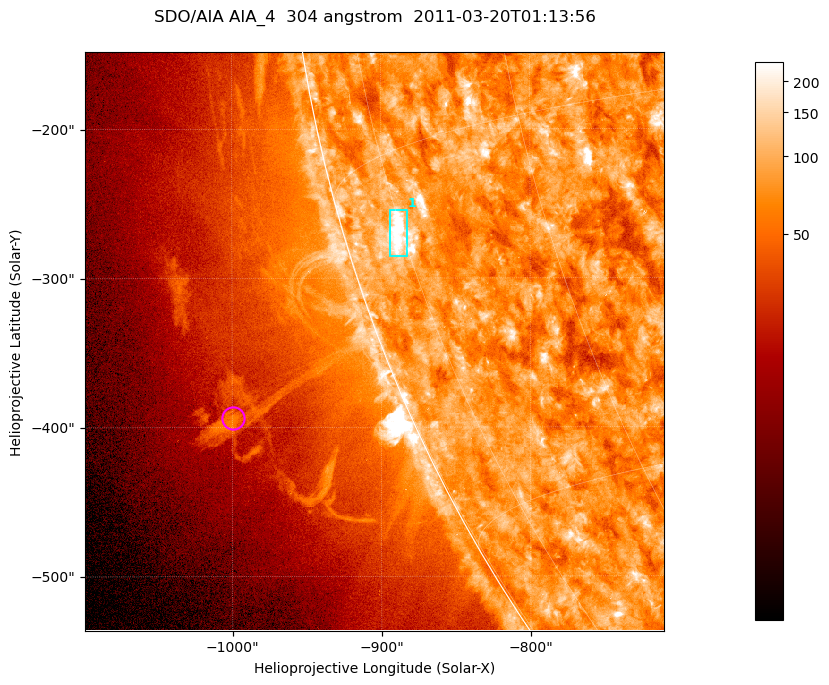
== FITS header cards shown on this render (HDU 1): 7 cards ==
TELESCOP= 'SDO/AIA '           / For AIA: SDO/AIA
INSTRUME= 'AIA_4   '           / For AIA: AIA_ATA1, AIA_ATA2, AIA_ATA3 or AIA_AT
WAVELNTH=                  304 / [angstrom] Wavelength
WAVEUNIT= 'angstrom'           / Wavelength unit: angstrom
DATE-OBS= '2011-03-20T01:13:56.124' / [ISO] Date when observation started; ISO 8
CTYPE1  = 'HPLN-TAN'           / CTYPE1; Typically HPLN
CTYPE2  = 'HPLT-TAN'           / CTYPE2; Typically HPLT

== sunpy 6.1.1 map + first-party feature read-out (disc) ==
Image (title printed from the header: SDO/AIA AIA_4  304 angstrom  2011-03-20T01:13:56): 647 x 647 px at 0.6 arcsec/px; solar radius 964 arcsec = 1606 px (partial field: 2.4% of the solar disc is inside the frame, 47% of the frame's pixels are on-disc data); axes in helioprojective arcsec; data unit not stated in the header (colour bar unlabelled)
Orientation: roll -0.132 deg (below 1 deg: not rotated)
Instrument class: DISC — disc imager (sunpy class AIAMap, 304 A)
Bright regions (active regions / flare kernels): reference = the on-disc median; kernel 5 px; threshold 5 sigma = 118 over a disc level ~75.7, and >= 1.15x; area >= 418 px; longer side >= 8 px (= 4.8 arcsec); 1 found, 1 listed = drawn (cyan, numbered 1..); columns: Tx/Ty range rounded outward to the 2 arcsec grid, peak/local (2 s.f.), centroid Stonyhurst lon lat
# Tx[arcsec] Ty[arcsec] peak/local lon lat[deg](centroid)
1 -894..-882 -286..-254 6.3 -76 -18
Off-limb structures (1.02-1.3 R_sun): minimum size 209 px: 6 found; the strongest spans PA ~110..115 deg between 1.07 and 1.15 R_sun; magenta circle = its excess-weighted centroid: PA ~110 deg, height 1.11 R_sun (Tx ~-1000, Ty ~-394 arcsec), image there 3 x the reference